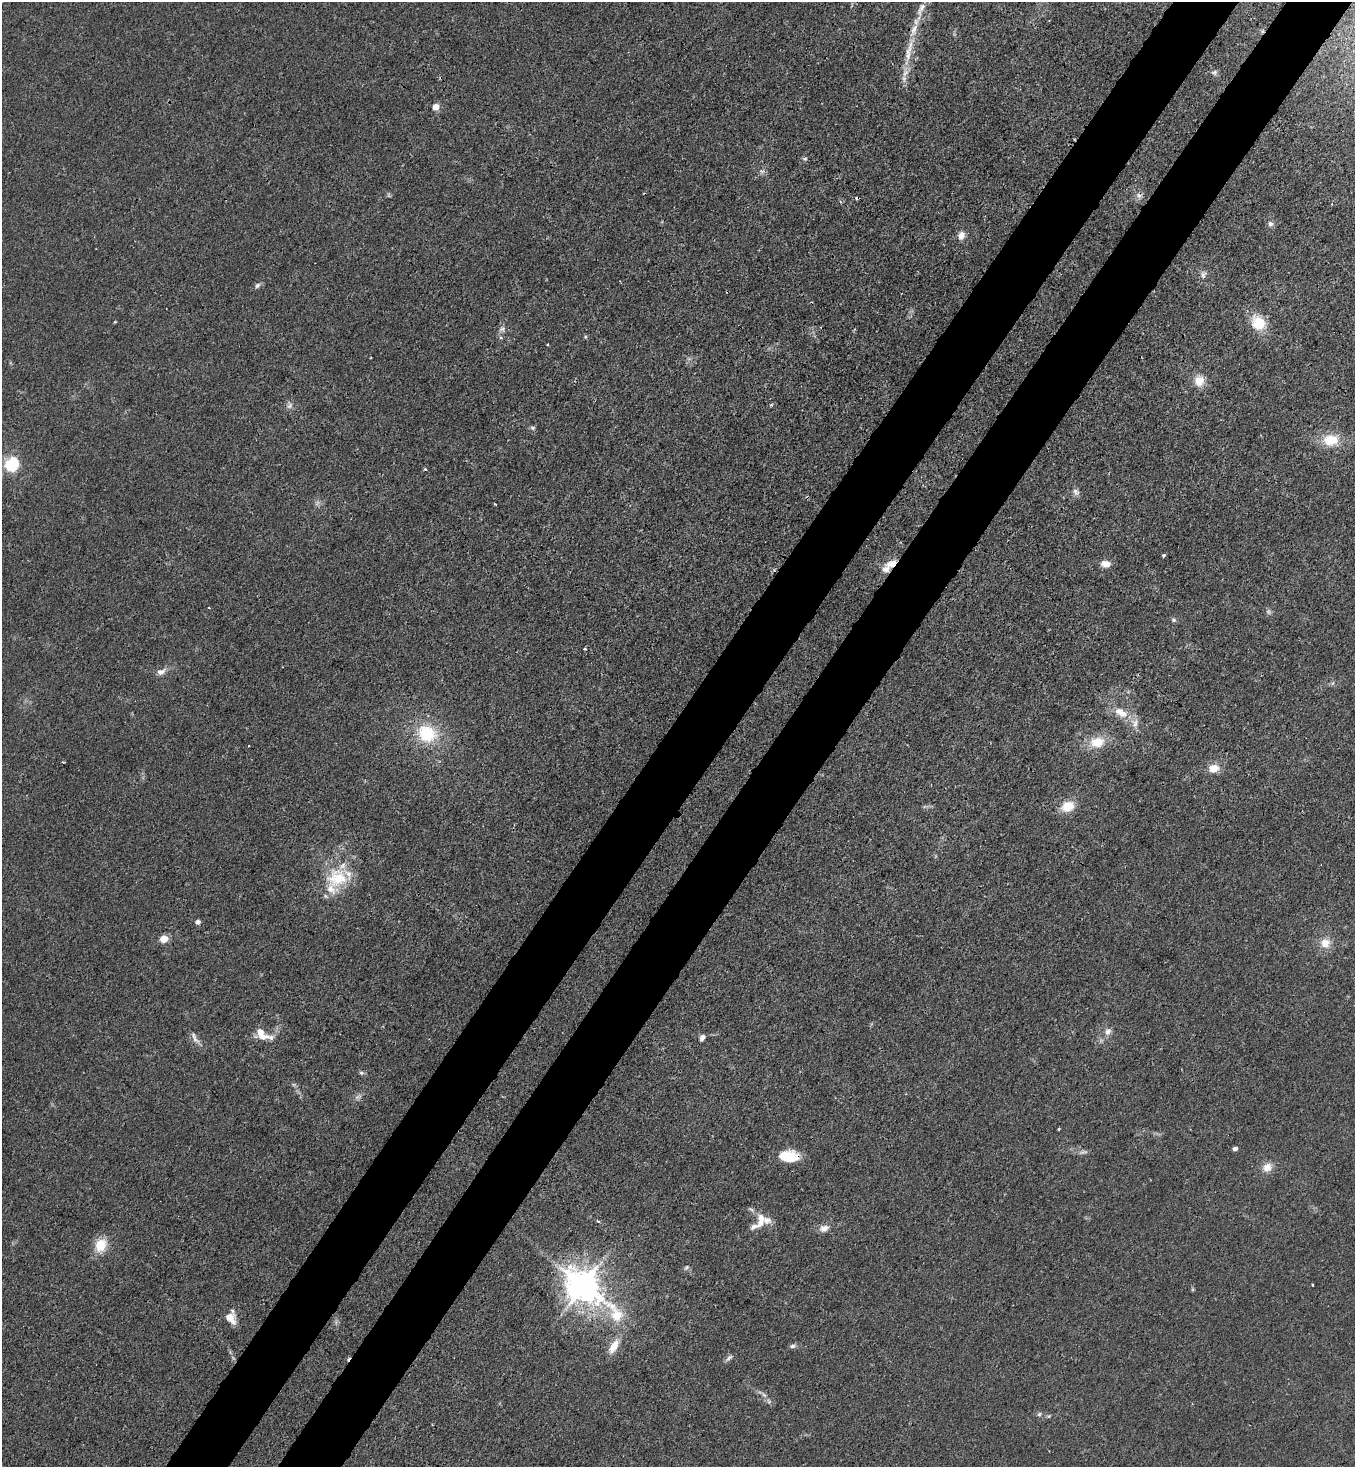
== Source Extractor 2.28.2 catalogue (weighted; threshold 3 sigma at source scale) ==
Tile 10 of 4 x 4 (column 2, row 3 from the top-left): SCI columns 1718-3070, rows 1526-2990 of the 6003 x 5980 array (HDU 1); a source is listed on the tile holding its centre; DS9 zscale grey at full resolution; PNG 1357 x 1469 px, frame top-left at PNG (2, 2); no overlay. Shown black and unused: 10% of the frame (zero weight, under 3 of 4 exposures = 7% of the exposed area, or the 3 px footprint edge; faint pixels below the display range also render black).
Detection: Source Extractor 2.28.2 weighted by HDU 2 'WHT'; one run over the whole footprint, this tile lists its part. Background 0.0202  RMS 0.0028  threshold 0.0128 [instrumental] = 3 sigma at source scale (4.5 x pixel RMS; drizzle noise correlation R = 1.50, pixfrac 1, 0.05/0.05 arcsec/px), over >= 5 px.
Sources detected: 77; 4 too faint to see at this stretch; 1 inside a brighter object's white glare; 4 cosmic-ray / hot-pixel residue — not listed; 9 inside a brighter listed object's ellipse — not listed separately; the other 59 listed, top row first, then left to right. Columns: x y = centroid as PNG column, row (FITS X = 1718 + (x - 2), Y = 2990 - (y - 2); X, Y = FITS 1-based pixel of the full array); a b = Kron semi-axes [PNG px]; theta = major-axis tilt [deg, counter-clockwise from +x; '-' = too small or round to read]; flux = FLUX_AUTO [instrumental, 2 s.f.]
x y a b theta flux
921 9 25 8 65 3.8
908 51 42 7 72 6
1214 72 7 6 - 0.76
435 107 5 4 - 4.4
805 159 7 4 8 0.47
762 171 7 4 -18 0.62
1139 196 9 7 -66 1.3
1270 224 7 7 - 0.96
961 235 9 8 - 2
1203 275 10 7 69 1.1
257 286 9 6 40 0.81
1258 323 16 13 -55 8.2
502 329 9 6 14 0.95
585 337 6 4 72 0.33
501 338 5 3 - 0.36
1199 381 13 13 - 3.9
290 406 10 6 45 1
533 428 7 5 -2 0.55
1331 440 19 14 4 7.2
11 465 7 6 - 41
1076 492 11 7 -50 1.2
495 504 4 2 - 0.25
1164 555 3 3 - 0.6
892 563 16 8 23 3.5
1106 564 13 9 -4 2
209 608 3 2 - 0.22
1173 620 6 6 - 0.58
585 649 3 3 - 0.34
161 672 13 8 22 1.8
1121 713 21 11 -32 5
427 733 24 20 -30 15
1097 742 21 14 9 6.2
1214 768 12 10 14 3.5
1068 806 15 11 18 5.5
337 878 31 28 22 13
197 922 6 5 - 0.95
164 939 6 6 - 4.6
1325 943 12 12 - 3.6
1108 1031 10 8 58 1.5
261 1034 18 11 -41 3.8
702 1037 8 6 57 1.1
195 1038 20 6 -62 1.6
361 1073 7 5 -21 0.6
1235 1149 4 4 - 1.4
788 1156 19 12 -1 8.3
1267 1167 13 10 42 2.7
751 1209 10 5 -29 0.7
761 1220 19 9 82 3.2
598 1221 4 3 - 0.38
824 1228 13 9 13 1.9
100 1245 15 12 64 6.5
1312 1285 3 2 - 0.28
584 1286 10 9 - 550
231 1318 14 10 -76 3.5
614 1346 18 8 58 3.8
792 1346 7 6 - 0.77
729 1358 12 5 45 0.89
764 1395 12 5 -49 1.1
1039 1414 6 5 - 0.53
Overlapping masked pixels (flux is a lower limit): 2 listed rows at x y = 892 563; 788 1156